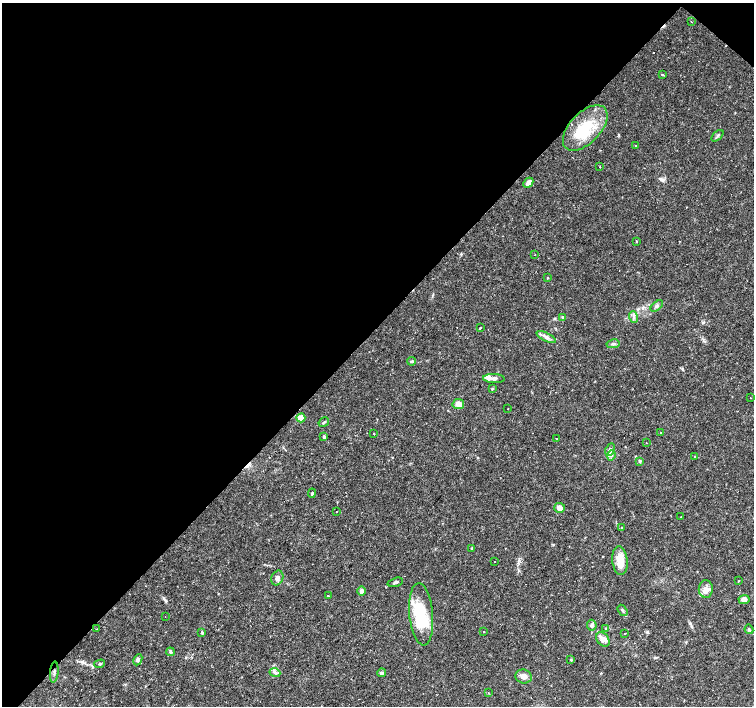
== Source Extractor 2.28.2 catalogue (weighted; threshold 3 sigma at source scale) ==
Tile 2 of 4 x 4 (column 2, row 1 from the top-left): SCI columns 1504-3006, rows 4452-5859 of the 6011 x 6021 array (HDU 1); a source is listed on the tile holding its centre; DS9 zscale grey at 2 x 2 block average (1 PNG px = mean of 2 x 2 image px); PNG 756 x 708 px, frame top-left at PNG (2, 3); each listed source drawn as its Kron ellipse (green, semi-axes under 4 px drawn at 4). Shown black and unused: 47% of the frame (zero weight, under 2 of 3 exposures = <1% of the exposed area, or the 3 px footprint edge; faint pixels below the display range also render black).
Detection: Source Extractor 2.28.2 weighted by HDU 2 'WHT'; one run over the whole footprint, this tile lists its part. Background 0.032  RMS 0.0033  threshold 0.0146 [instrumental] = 3 sigma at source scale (4.5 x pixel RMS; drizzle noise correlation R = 1.50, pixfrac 1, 0.0396/0.0396 arcsec/px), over >= 5 px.
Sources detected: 90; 2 inside a brighter object's white glare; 13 cosmic-ray / hot-pixel residue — neither listed nor drawn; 7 inside a brighter listed object's ellipse — not listed separately; the other 68 listed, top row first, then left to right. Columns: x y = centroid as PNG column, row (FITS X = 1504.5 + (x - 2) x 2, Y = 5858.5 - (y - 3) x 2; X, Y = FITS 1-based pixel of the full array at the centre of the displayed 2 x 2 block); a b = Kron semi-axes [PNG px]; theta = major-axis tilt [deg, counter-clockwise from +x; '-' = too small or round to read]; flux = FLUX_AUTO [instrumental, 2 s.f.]
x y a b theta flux
691 22 2 2 - 0.36
662 74 3 3 - 0.68
585 128 28 15 46 28
717 136 7 3 45 1.3
635 145 2 2 - 0.35
600 167 2 2 - 1.9
528 183 6 4 46 3.7
636 241 3 2 - 0.44
535 255 2 2 - 0.31
548 278 3 2 - 0.45
657 306 7 3 40 1.5
562 317 4 3 - 0.76
634 317 6 3 -72 1.4
480 328 2 2 - 3.8
546 337 10 4 -27 2.9
613 344 6 3 11 1.4
412 361 4 3 - 0.99
494 379 11 4 -2 2.7
492 389 3 3 - 0.8
751 398 2 2 - 1.3
458 404 6 5 - 4.8
508 408 2 2 - 1
301 418 4 4 - 9.1
324 422 6 3 34 1
660 432 2 2 - 0.41
374 434 2 2 - 1.4
324 437 3 3 - 1.4
556 439 2 2 - 0.47
646 443 2 2 - 0.22
610 450 7 4 65 2.2
611 455 5 4 - 1.9
695 457 2 2 - 7.6
640 461 4 3 - 0.99
312 493 4 3 - 1
560 508 5 5 - 3.6
337 512 2 2 - 0.84
681 517 2 2 - 1
622 527 2 2 - 4.5
472 549 3 3 - 0.98
620 560 15 7 -84 11
494 561 2 2 - 0.55
277 578 7 5 64 2.9
739 581 2 2 - 1.6
395 582 8 3 16 1.3
706 589 9 7 -87 4.9
361 591 5 4 - 2.4
328 596 2 2 - 1.6
744 600 5 4 - 3.6
623 610 6 3 -56 1.3
421 614 31 12 -85 41
165 617 2 2 - 0.3
592 625 5 4 - 1.6
606 628 3 3 - 0.54
96 629 2 2 - 0.54
749 629 5 3 - 0.86
484 631 2 2 - 0.32
202 633 3 2 - 1.3
625 633 2 2 - 0.76
603 639 8 6 -50 4.6
170 652 4 3 - 1.1
138 660 6 4 66 1.8
571 660 3 3 - 0.59
100 664 5 2 - 0.73
54 672 10 2 84 1.5
275 673 5 2 - 1.1
381 673 4 4 - 1.6
524 676 8 7 - 4
488 693 2 2 - 0.67
Diffuse or blended objects may show on this block-average render without a row.